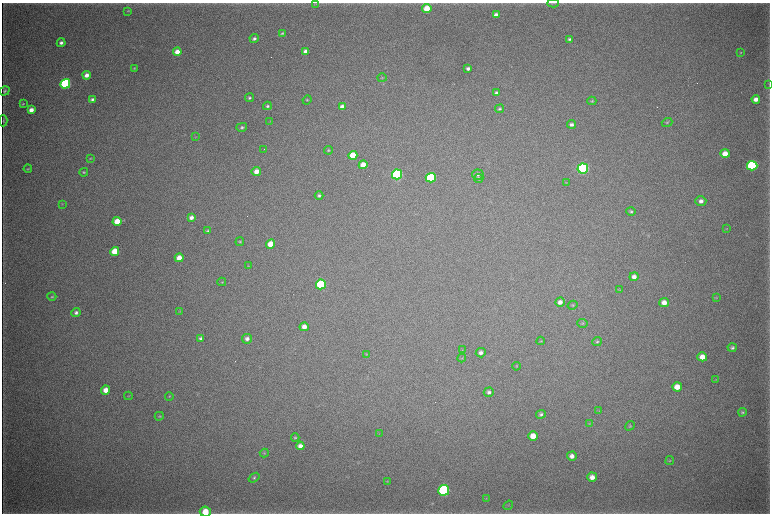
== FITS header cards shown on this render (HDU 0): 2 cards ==
NAXIS1  =                 1536 / length of data axis 1
NAXIS2  =                 1023 / length of data axis 2

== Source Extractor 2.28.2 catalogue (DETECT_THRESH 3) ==
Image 1536 x 1023 px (HDU 0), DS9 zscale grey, zoomed out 1/2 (1 PNG px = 2 x 2 image px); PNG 772 x 516 px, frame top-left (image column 1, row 1022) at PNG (2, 3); each listed source drawn as its Kron ellipse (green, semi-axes under 4 px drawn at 4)
Background 4260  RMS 37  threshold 111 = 3 sigma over >= 5 px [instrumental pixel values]
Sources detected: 117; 2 cannot appear on this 1/2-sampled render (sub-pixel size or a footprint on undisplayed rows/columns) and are neither listed nor drawn; the other 115 listed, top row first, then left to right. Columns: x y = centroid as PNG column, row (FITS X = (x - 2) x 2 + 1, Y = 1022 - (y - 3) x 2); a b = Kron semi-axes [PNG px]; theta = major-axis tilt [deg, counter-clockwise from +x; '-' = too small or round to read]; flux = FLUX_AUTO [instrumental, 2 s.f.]
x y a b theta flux
553 3 6 3 4 8.3e+03
315 4 4 3 - 6.1e+03
427 9 4 4 - 1.6e+05
128 11 3 2 - 3.8e+03
496 15 4 3 - 6.2e+04
282 33 4 3 - 8.6e+03
254 38 4 4 - 2.1e+04
570 39 4 3 - 1.6e+04
61 43 4 3 - 2.3e+04
177 52 4 4 - 7.9e+04
306 52 4 4 - 5.6e+04
740 52 3 2 - 4.8e+03
134 68 4 3 - 6.7e+03
468 69 4 3 - 2.4e+04
87 75 4 4 - 4.2e+04
382 78 5 3 - 6.7e+03
65 84 5 4 - 1.1e+06
769 85 4 1 - 3.4e+03
4 91 5 4 - 1.3e+04
496 93 4 3 - 1.9e+04
249 98 4 4 - 1.3e+04
92 99 4 3 - 1.6e+04
756 99 4 3 - 4.6e+04
307 100 4 3 - 8.3e+03
592 101 4 4 - 9.1e+03
23 104 3 2 - 7.0e+03
267 106 4 4 - 1.2e+04
342 106 4 3 - 3.5e+04
500 109 5 3 - 1.2e+04
31 110 4 3 - 5.4e+04
3 121 6 3 -90 8.4e+03
270 122 3 3 - 4.6e+03
667 122 5 3 - 8.8e+03
572 124 4 4 - 2.4e+04
242 127 5 4 - 1.5e+04
195 137 4 3 - 4.8e+03
264 149 2 1 - 2.1e+03
328 150 4 4 - 8.7e+03
725 154 5 4 - 1.0e+05
353 155 5 4 - 1.6e+05
90 158 4 3 - 6.2e+03
363 165 4 4 - 1.1e+05
752 166 5 5 - 9.8e+05
583 168 5 5 - 1.8e+06
28 169 4 3 - 6.2e+03
256 171 4 4 - 6.0e+04
84 172 4 3 - 9.3e+03
397 174 5 5 - 1.5e+06
478 174 6 5 - 1.7e+04
431 178 5 4 - 6.7e+05
479 178 4 4 - 1.5e+04
566 183 4 3 - 5.6e+03
319 195 4 3 - 1.4e+04
701 201 5 5 - 3.2e+04
62 204 4 3 - 5.6e+03
631 211 4 3 - 1.4e+04
191 218 4 3 - 3.3e+04
117 221 4 4 - 1.3e+05
726 228 3 3 - 5.1e+03
208 231 4 3 - 1.2e+04
240 242 4 4 - 8.8e+03
271 244 4 4 - 1.2e+05
115 251 4 4 - 1.7e+05
179 258 4 4 - 8.1e+04
248 266 3 2 - 3.4e+03
634 277 4 4 - 3.7e+04
222 282 4 3 - 6.2e+03
321 284 5 5 - 4.8e+05
620 290 4 3 - 5.9e+03
52 296 4 4 - 9.8e+03
716 298 4 3 - 5.8e+03
560 302 5 4 - 3.9e+04
664 302 5 4 - 5.0e+04
572 305 5 3 - 8.2e+03
180 311 4 3 - 6.1e+03
76 313 5 4 - 2.3e+04
582 323 5 4 - 9.4e+03
304 327 4 4 - 5.4e+04
201 338 4 3 - 1.9e+04
247 339 5 5 - 2.9e+04
541 341 4 3 - 6.2e+03
597 342 5 4 - 1.2e+04
732 348 4 4 - 1.6e+04
462 350 3 2 - 4.4e+03
481 353 5 4 - 2.3e+04
366 354 3 3 - 5.2e+03
702 357 5 4 - 7.6e+04
462 358 4 3 - 6.5e+03
516 366 4 3 - 7.0e+03
716 379 4 2 - 4.5e+03
677 387 5 4 - 9.5e+04
106 390 4 4 - 6.6e+04
489 392 5 4 - 2.1e+04
128 396 4 3 - 5.5e+03
169 396 4 3 - 6.4e+03
599 410 3 3 - 5.0e+03
742 412 4 3 - 1.1e+04
541 414 5 4 - 1.8e+04
159 416 5 4 - 9.8e+03
590 423 4 3 - 6.5e+03
630 426 5 4 - 8.5e+03
379 433 3 2 - 3.7e+03
533 436 5 4 - 9.5e+04
295 437 4 3 - 1.0e+04
300 446 4 4 - 4.2e+04
264 453 4 4 - 7.9e+03
572 456 5 4 - 3.9e+04
670 461 4 3 - 7.3e+03
592 477 5 4 - 5.1e+04
254 478 6 4 37 1.3e+04
387 482 3 3 - 5.0e+03
444 490 5 5 - 1.5e+06
486 498 3 2 - 4.7e+03
508 505 5 2 - 5.1e+03
205 512 5 5 - 1.4e+05
At the frame edge (FLAGS 8, measured only in part): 2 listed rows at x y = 553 3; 205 512
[2 sub-pixel or undisplayed-footprint detections neither listed nor drawn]